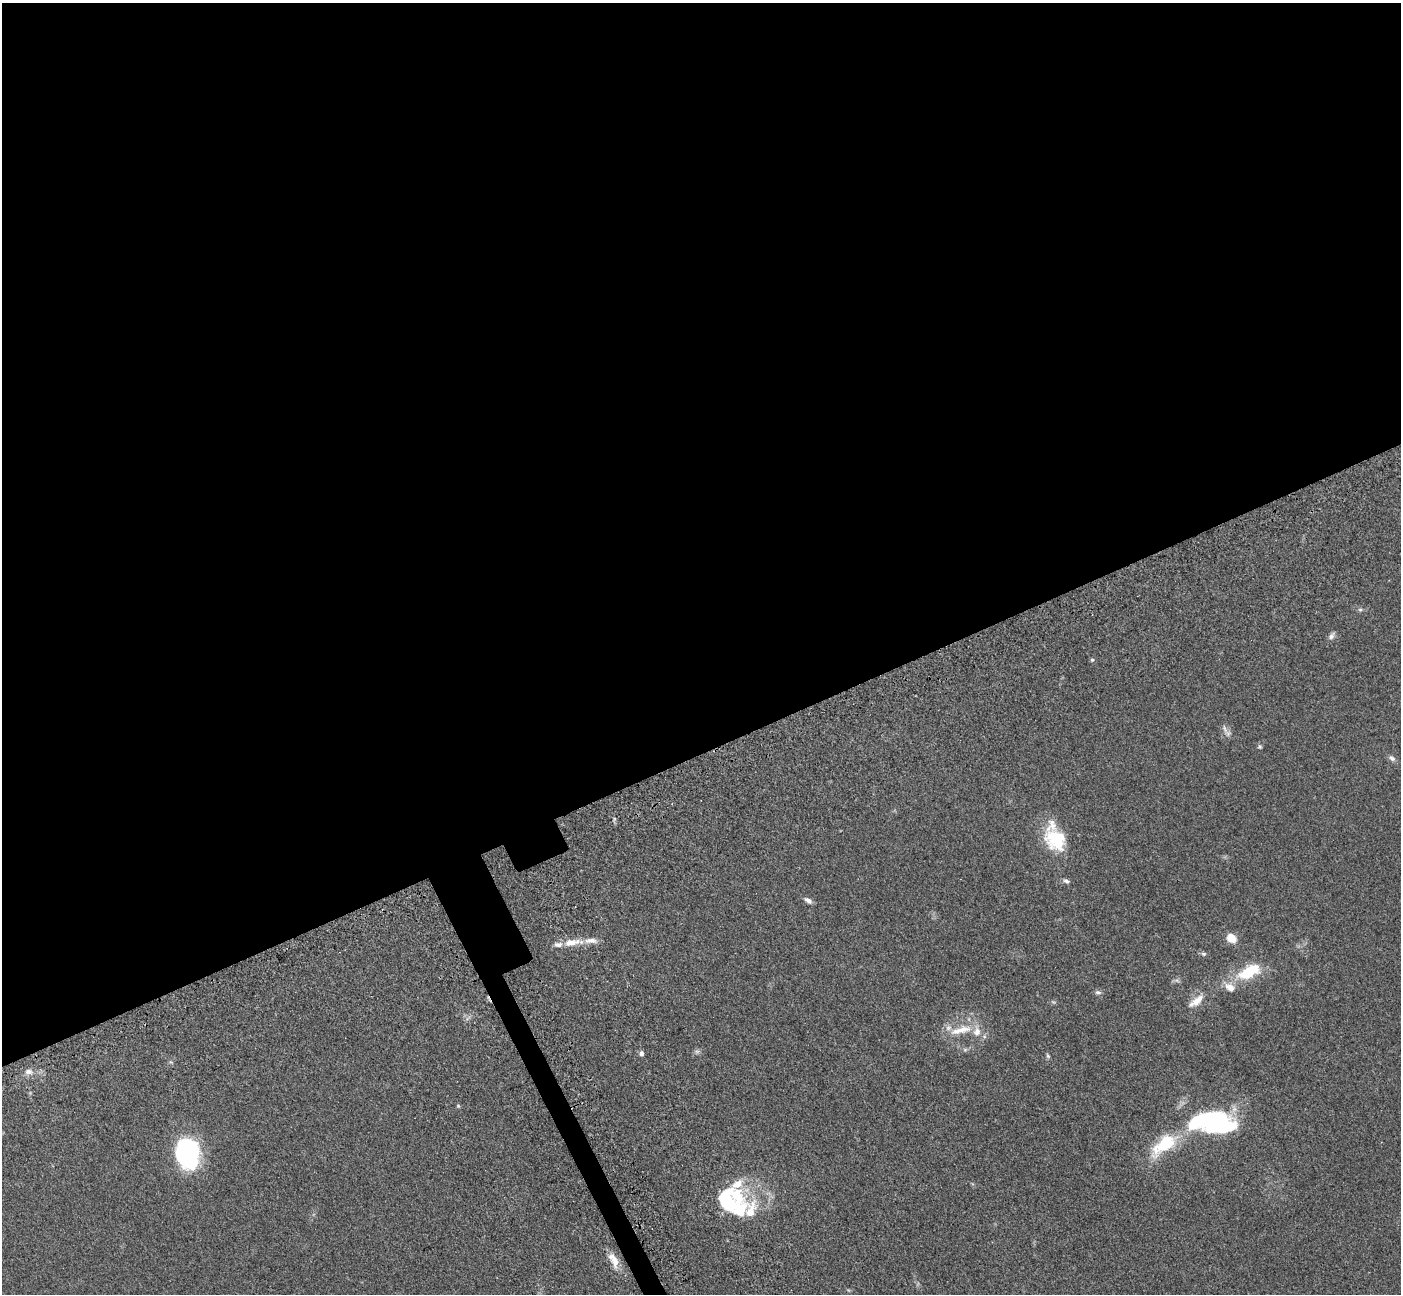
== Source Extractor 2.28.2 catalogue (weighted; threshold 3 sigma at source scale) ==
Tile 2 of 4 x 4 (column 2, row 1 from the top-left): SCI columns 1556-2954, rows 4348-5639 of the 5911 x 5897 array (HDU 1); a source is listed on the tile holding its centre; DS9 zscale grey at full resolution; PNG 1403 x 1296 px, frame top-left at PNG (2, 3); no overlay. Shown black and unused: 59% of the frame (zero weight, under 3 of 5 exposures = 10% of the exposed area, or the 3 px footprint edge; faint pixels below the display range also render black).
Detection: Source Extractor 2.28.2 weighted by HDU 2 'WHT'; one run over the whole footprint, this tile lists its part. Background 0.245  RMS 0.0081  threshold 0.0366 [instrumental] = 3 sigma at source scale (4.5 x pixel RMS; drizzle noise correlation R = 1.50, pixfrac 1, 0.05/0.05 arcsec/px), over >= 5 px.
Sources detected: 36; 2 inside a brighter object's white glare — not listed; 8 inside a brighter listed object's ellipse — not listed separately; the other 26 listed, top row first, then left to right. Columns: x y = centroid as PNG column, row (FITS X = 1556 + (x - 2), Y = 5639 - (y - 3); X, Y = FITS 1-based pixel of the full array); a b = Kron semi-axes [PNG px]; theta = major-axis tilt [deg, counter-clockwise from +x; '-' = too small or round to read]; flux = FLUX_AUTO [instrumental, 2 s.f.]
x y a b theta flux
1360 610 6 4 -1 1.3
1331 636 10 7 53 2.8
1092 660 5 4 - 1.1
1225 729 15 4 -68 2.7
1260 747 6 5 - 1.3
1392 758 9 6 -28 2.6
1055 840 31 25 -44 37
1066 881 8 5 -26 2
808 900 11 6 -33 2.9
1231 938 9 7 -40 11
571 942 21 8 9 11
1203 954 7 5 -3 1.6
1249 972 31 15 30 31
1098 992 9 5 -5 1.9
1196 1001 24 9 38 9.7
961 1030 36 10 15 16
697 1051 7 4 0 1.6
641 1054 7 5 -69 2.1
1048 1056 7 4 -60 1.2
28 1072 9 7 -3 4
458 1106 5 4 - 1
1221 1125 33 19 3 75
1164 1145 40 17 40 37
187 1153 29 22 -78 100
727 1199 34 26 -84 40
614 1260 21 9 -60 9.8